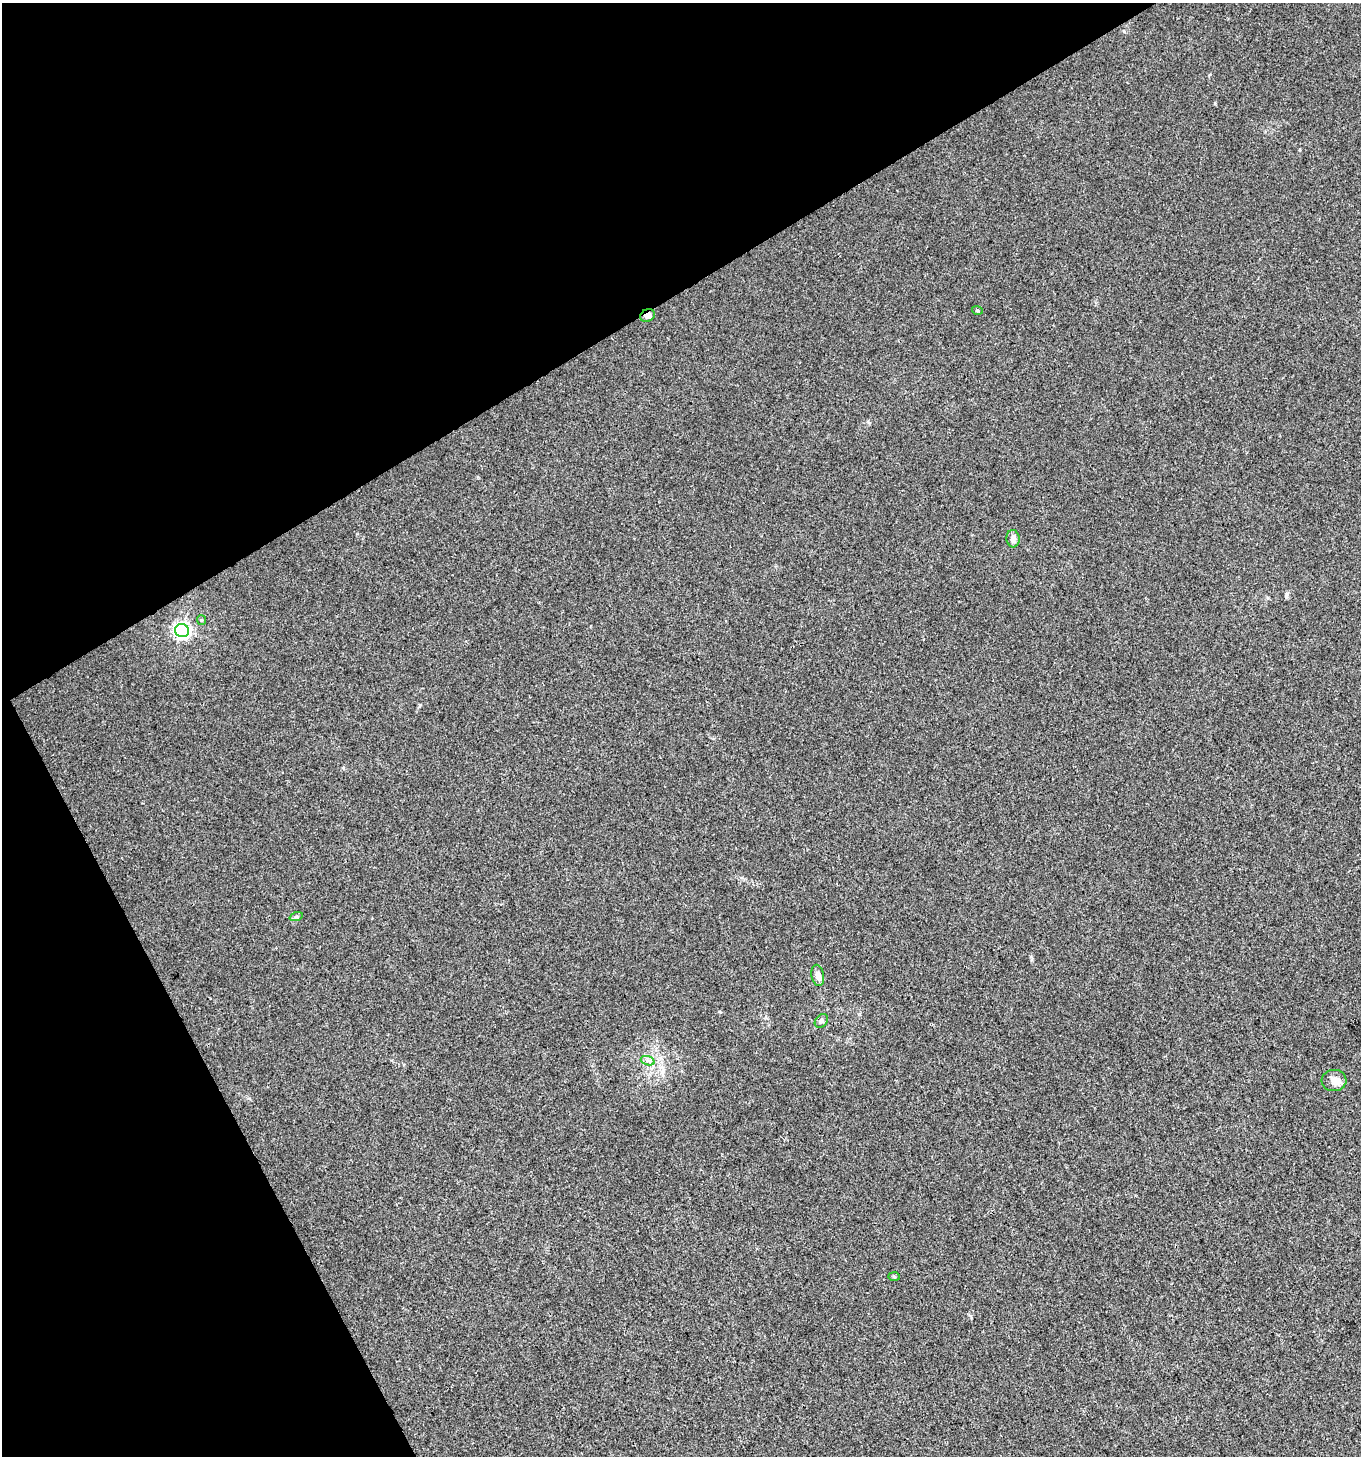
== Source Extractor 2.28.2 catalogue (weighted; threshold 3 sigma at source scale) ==
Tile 5 of 4 x 4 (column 1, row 2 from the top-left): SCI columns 108-1466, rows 2912-4365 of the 5713 x 5819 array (HDU 1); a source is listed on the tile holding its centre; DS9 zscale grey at full resolution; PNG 1363 x 1458 px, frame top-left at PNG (2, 3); each listed source drawn as its Kron ellipse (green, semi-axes under 4 px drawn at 4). Shown black and unused: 29% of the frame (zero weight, under 3 of 4 exposures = <1% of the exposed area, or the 3 px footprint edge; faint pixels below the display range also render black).
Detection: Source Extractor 2.28.2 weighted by HDU 2 'WHT'; one run over the whole footprint, this tile lists its part. Background 0.00761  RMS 0.0026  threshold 0.0117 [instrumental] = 3 sigma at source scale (4.5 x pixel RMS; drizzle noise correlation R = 1.50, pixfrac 1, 0.0396/0.0396 arcsec/px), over >= 5 px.
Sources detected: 12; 1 inside a brighter listed object's ellipse — not listed separately; the other 11 listed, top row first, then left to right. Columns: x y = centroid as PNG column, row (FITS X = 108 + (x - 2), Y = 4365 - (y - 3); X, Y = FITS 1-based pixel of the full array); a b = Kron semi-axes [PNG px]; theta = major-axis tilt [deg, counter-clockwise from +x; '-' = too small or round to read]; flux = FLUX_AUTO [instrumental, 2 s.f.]
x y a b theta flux
977 310 5 3 - 0.3
647 316 7 6 - 1.3
1013 539 9 6 -86 1.2
201 620 5 4 - 0.29
182 631 7 6 - 82
296 917 7 4 18 0.4
818 975 11 6 -80 1.8
821 1021 8 5 49 0.67
648 1061 7 4 -17 0.69
1334 1080 12 10 3 2
894 1276 6 4 -2 0.28
Overlapping masked pixels (flux is a lower limit): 1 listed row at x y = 647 316
Unlisted compact peaks at least as high as the median listed source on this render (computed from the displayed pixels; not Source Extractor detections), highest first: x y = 1286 596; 420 705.